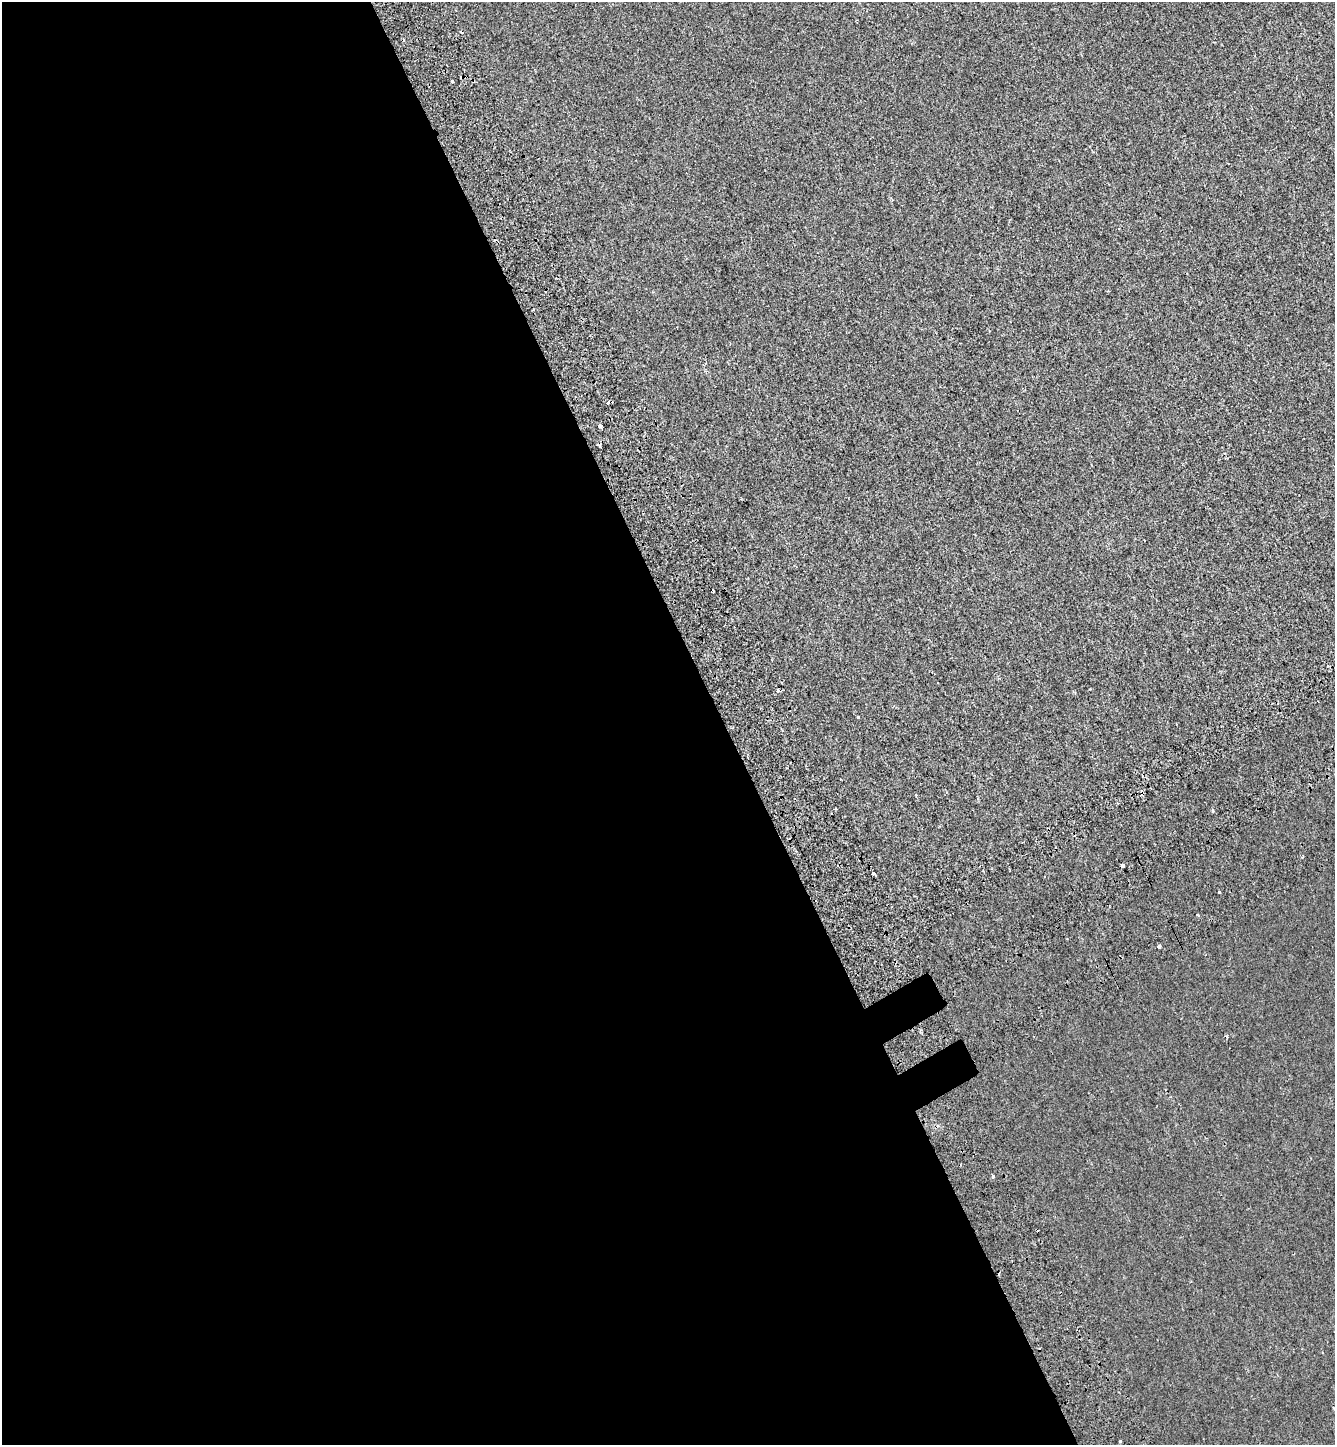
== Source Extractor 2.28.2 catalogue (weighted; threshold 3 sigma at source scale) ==
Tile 9 of 4 x 4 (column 1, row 3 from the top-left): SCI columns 292-1624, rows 1544-2986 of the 5858 x 5977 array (HDU 1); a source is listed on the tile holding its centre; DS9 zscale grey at full resolution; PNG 1337 x 1447 px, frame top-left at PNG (2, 2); no overlay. Shown black and unused: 55% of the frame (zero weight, under 2 of 3 exposures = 7% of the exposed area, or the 3 px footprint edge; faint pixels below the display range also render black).
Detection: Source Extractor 2.28.2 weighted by HDU 2 'WHT'; one run over the whole footprint, this tile lists its part. Background -4.05e-04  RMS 0.0046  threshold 0.0205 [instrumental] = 3 sigma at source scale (4.5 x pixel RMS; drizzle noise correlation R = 1.50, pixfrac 1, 0.0396/0.0396 arcsec/px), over >= 5 px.
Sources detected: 22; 7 cosmic-ray / hot-pixel residue — not listed; the other 15 listed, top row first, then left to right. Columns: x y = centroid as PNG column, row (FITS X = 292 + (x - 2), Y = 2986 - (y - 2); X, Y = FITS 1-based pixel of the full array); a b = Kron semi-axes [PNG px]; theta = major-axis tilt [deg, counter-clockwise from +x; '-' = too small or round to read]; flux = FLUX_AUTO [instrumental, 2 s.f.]
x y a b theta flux
452 81 3 3 - 5.2
600 426 4 3 - 10
1328 666 4 3 - 0.54
778 690 4 3 - 1.2
858 717 3 3 - 1.4
1142 793 5 3 - 3.6
1213 810 3 3 - 2.8
1123 865 3 3 - 2.4
873 873 3 3 - 5.3
1045 877 3 2 - 0.48
1219 892 3 3 - 1.4
1198 915 3 3 - 1.6
1159 946 3 3 - 2.2
993 1176 4 3 - 2.8
1121 1441 3 3 - 1.2
Overlapping masked pixels (flux is a lower limit): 1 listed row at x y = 1142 793